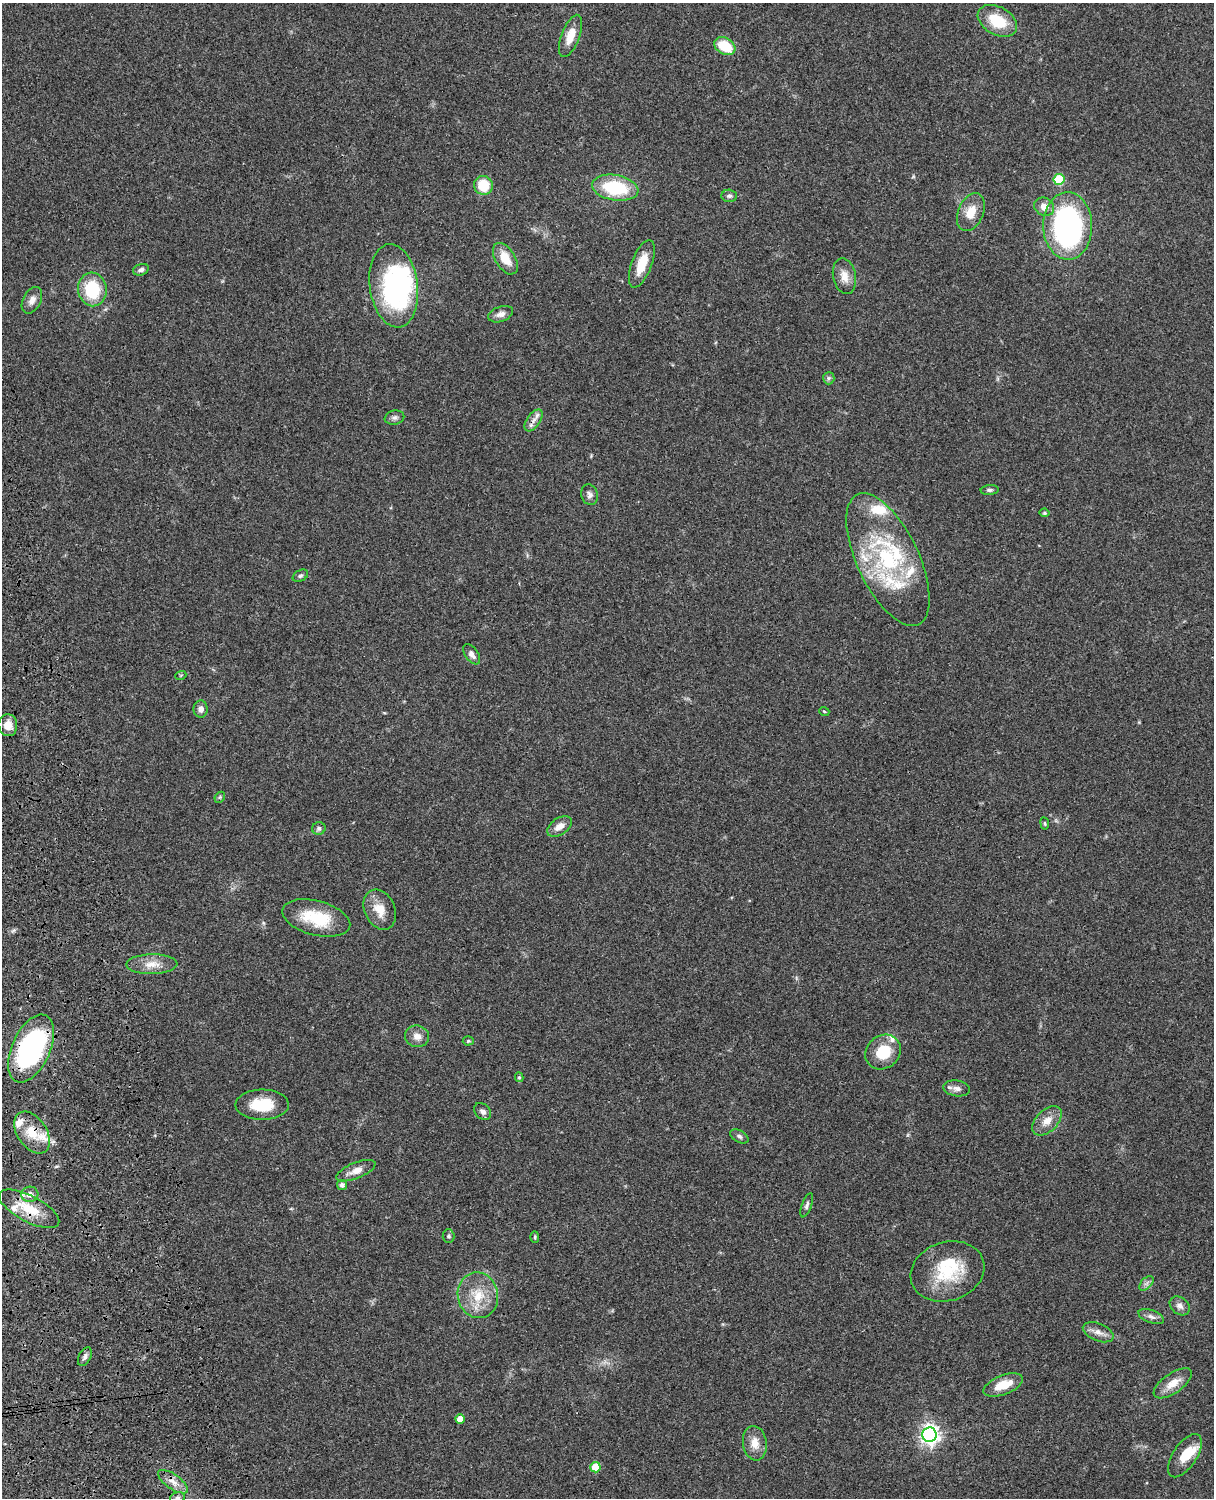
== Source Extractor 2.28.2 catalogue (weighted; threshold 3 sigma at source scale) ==
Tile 7 of 4 x 3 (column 3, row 2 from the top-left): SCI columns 2546-3757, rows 1773-3268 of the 5088 x 4927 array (HDU 1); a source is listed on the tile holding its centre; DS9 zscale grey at full resolution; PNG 1216 x 1500 px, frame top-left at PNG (2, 3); each listed source drawn as its Kron ellipse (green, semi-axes under 4 px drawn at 4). Shown black and unused: <1% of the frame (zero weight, under 3 of 4 exposures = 6% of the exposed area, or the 3 px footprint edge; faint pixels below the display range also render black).
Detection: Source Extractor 2.28.2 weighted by HDU 2 'WHT'; one run over the whole footprint, this tile lists its part. Background 0.0799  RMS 0.0058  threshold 0.0261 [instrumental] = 3 sigma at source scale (4.5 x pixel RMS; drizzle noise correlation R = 1.50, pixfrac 1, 0.05/0.05 arcsec/px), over >= 5 px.
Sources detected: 84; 1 inside a brighter object's white glare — neither listed nor drawn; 11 inside a brighter listed object's ellipse — not listed separately; the other 72 listed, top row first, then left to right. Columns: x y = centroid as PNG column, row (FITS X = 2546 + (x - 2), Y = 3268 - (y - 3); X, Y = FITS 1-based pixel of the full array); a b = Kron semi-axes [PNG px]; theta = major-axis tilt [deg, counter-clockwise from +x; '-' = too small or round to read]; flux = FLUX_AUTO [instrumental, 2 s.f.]
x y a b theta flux
997 21 21 14 -30 18
570 36 22 9 69 9.3
725 46 11 8 -31 18
1059 179 5 5 - 26
483 185 9 9 - 15
615 188 23 12 -10 34
729 196 8 6 -3 1.5
1044 207 10 9 - 5
971 212 20 12 67 9.5
1068 226 34 24 -89 150
505 259 17 9 -58 11
642 264 25 10 69 12
141 270 8 5 17 1.9
844 276 18 11 -78 6.4
394 286 42 24 -82 89
92 289 17 14 -82 27
32 300 14 9 62 3.9
501 314 13 7 19 3.1
829 378 6 6 - 1.2
394 418 10 7 10 1.8
533 420 12 6 55 3.5
990 490 9 5 4 1.4
590 495 10 8 -75 2.4
1044 513 5 4 - 0.94
888 560 72 31 -65 73
300 576 8 5 29 1.3
472 654 11 6 -54 2.6
181 675 5 3 - 0.6
201 709 8 7 - 3
824 711 5 3 - 0.57
8 725 11 9 -83 5.7
220 797 6 4 47 0.8
1045 823 6 3 -81 0.62
559 826 14 8 34 4.8
319 828 7 6 - 1.9
380 910 21 15 -66 10
316 918 35 17 -14 24
152 964 25 10 1 7.8
417 1036 12 10 -18 4.4
468 1041 5 4 - 0.73
31 1048 36 19 65 110
883 1052 19 16 42 16
519 1077 5 4 - 0.97
957 1088 13 8 -8 3.1
262 1105 27 15 1 17
483 1111 9 7 -46 2.2
1047 1121 18 10 44 6.6
32 1133 23 14 -55 14
739 1136 10 5 -30 1.6
356 1171 21 8 22 5.5
342 1185 5 5 - 1.9
30 1194 8 7 - 3.7
807 1205 13 5 70 1.7
29 1209 33 13 -27 17
448 1236 7 6 - 1.2
535 1237 6 3 -90 0.69
947 1271 38 29 19 30
1146 1283 8 5 45 1.7
478 1295 23 20 -79 16
1180 1306 11 8 -39 2.8
1151 1317 13 6 -21 2.4
1098 1332 16 8 -22 4.2
85 1357 10 6 61 2.2
1173 1383 22 10 35 7.8
1003 1385 21 9 21 11
460 1419 4 4 - 6
930 1435 7 7 - 300
755 1443 17 12 -82 6.9
1185 1456 25 12 56 11
595 1467 5 5 - 14
173 1482 17 7 -35 4.9
177 1498 7 5 14 1.6
Overlapping masked pixels (flux is a lower limit): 4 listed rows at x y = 533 420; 31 1048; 32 1133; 29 1209
Isophote crosses this tile's border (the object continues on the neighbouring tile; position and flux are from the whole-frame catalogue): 1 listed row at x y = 177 1498